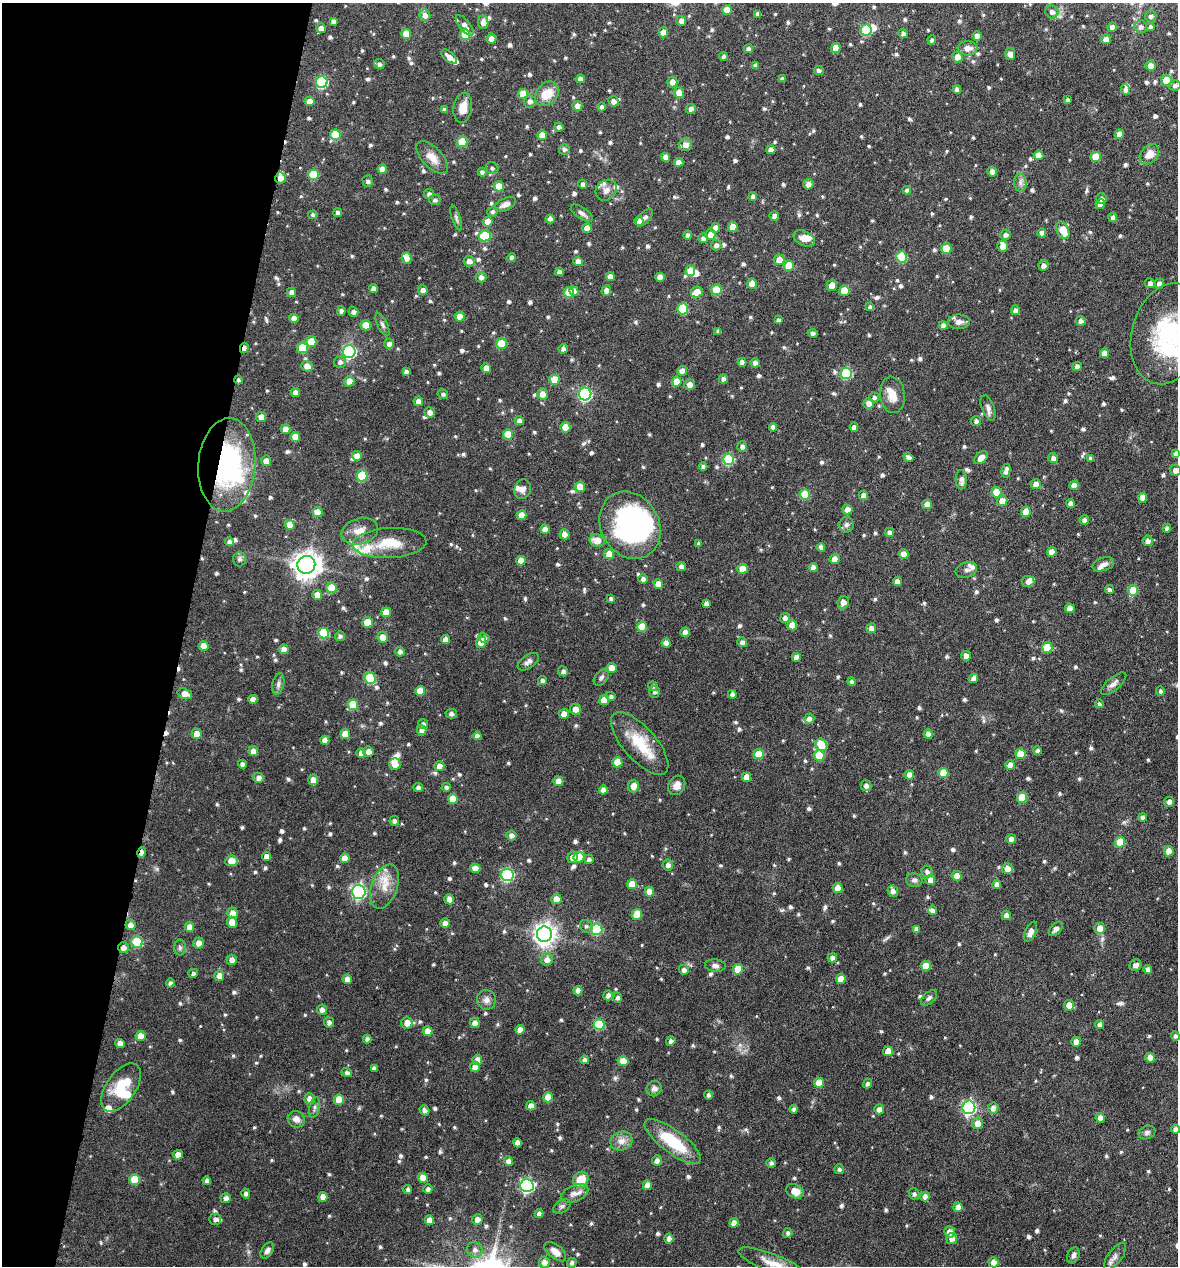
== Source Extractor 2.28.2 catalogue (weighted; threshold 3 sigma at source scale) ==
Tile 9 of 4 x 4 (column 1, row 3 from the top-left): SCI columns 125-1300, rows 1268-2531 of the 5073 x 5061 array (HDU 1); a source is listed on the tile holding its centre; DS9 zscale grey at full resolution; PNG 1180 x 1268 px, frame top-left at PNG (2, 3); each listed source drawn as its Kron ellipse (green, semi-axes under 4 px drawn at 4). Shown black and unused: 15% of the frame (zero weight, under 4 of 8 exposures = <1% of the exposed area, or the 3 px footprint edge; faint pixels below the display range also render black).
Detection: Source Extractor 2.28.2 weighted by HDU 2 'WHT'; one run over the whole footprint, this tile lists its part. Background 0.0822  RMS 0.0036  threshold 0.0149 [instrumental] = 3 sigma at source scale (4.09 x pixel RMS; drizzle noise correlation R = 1.36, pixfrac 0.8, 0.05/0.05 arcsec/px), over >= 5 px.
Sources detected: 903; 7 inside a brighter object's white glare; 2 cosmic-ray / hot-pixel residue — neither listed nor drawn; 27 inside a brighter listed object's ellipse — not listed separately; of the other 867, all 500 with FLUX_AUTO >= 0.855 (the completeness limit of this list) listed and drawn (367 fainter detections not listed), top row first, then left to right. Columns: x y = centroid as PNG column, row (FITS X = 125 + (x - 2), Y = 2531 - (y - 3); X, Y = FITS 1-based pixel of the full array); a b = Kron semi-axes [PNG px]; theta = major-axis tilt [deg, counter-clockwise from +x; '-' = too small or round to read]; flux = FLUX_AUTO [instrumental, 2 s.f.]
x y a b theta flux
727 10 5 5 - 5.8
1052 12 6 6 - 1.4
758 14 4 4 - 1.5
425 15 5 5 - 1.7
1151 16 6 6 - 1.1
333 21 4 4 - 1.1
681 21 5 5 - 2.1
483 22 7 5 -80 2
465 25 12 5 -51 1.5
1112 27 5 4 - 1.4
1141 27 6 6 - 1.1
1150 27 4 4 - 0.86
321 28 5 4 - 1.8
866 30 5 5 - 22
663 32 5 5 - 2.6
903 33 5 4 - 1.5
406 34 5 5 - 5.5
465 35 5 5 - 8.2
977 36 4 4 - 2.3
491 39 5 5 - 1.9
1106 39 5 5 - 2.3
932 40 4 4 - 0.89
836 48 5 5 - 4.3
968 48 10 7 0 2.6
748 49 4 4 - 1.3
1010 54 6 5 - 2.6
724 56 4 4 - 0.99
449 57 9 5 -41 2.3
957 57 5 5 - 3.3
379 64 5 5 - 0.9
756 65 4 4 - 1.2
1151 66 5 5 - 3.1
819 71 5 4 - 0.97
580 79 5 4 - 1.8
782 79 4 4 - 0.93
1166 80 5 5 - 7.7
322 82 6 6 - 31
672 82 5 5 - 2.6
1175 85 6 5 - 1.1
957 90 4 4 - 1.7
1125 90 5 4 - 1.2
679 93 5 5 - 3.5
523 94 5 5 - 6.2
547 94 13 10 46 6.7
1067 100 4 3 - 1.1
310 101 5 5 - 2.5
530 101 6 6 - 1.6
613 101 5 5 - 1.9
577 106 5 5 - 1.9
602 107 4 4 - 1.2
463 108 15 9 82 4.2
691 109 5 5 - 1.5
444 110 4 3 - 0.92
559 127 4 4 - 1.2
1119 134 5 4 - 2.5
335 135 5 5 - 11
542 135 5 5 - 3.7
462 142 5 5 - 12
685 145 6 6 - 2.1
564 149 5 5 - 1
771 150 5 4 - 2
1149 154 11 8 48 3.7
1039 155 5 4 - 3.5
665 157 4 4 - 2.4
1096 157 5 5 - 6
432 158 20 10 -46 4
679 162 4 4 - 2.6
492 168 6 5 - 0.97
382 169 4 4 - 2.2
482 172 4 4 - 1
992 172 5 5 - 1.9
314 175 5 5 - 12
280 178 6 5 - 2.4
368 181 6 5 - 0.88
1020 183 9 6 -89 1.3
583 184 4 4 - 1.1
808 184 5 5 - 1.7
499 186 5 5 - 5.9
606 190 11 9 44 2
907 190 4 4 - 1.2
429 194 5 5 - 1.2
753 196 4 4 - 1.4
1102 198 5 5 - 0.99
435 200 5 5 - 0.99
505 204 11 6 24 2
1100 204 5 4 - 2.3
337 212 4 4 - 1.1
493 212 5 5 - 0.89
582 213 12 5 -33 1.2
313 215 4 4 - 0.86
774 216 4 4 - 1.5
1113 217 5 4 - 1.2
456 218 13 4 -72 0.89
645 218 11 5 48 1.1
550 219 4 4 - 1.9
639 221 4 4 - 2.4
488 222 5 5 - 4.7
733 227 5 5 - 4.3
587 228 5 4 - 3.3
715 228 5 5 - 2.6
1063 230 9 6 -63 6.8
1042 233 4 4 - 1.5
688 235 4 4 - 1.1
710 235 5 5 - 2.9
1005 235 5 5 - 1.1
485 236 6 5 - 16
703 238 5 5 - 1.2
804 238 11 7 -26 3
716 245 5 5 - 1.4
1002 246 5 5 - 2.3
946 249 5 5 - 8.3
512 257 4 4 - 1.2
901 257 5 5 - 17
406 258 5 5 - 2.1
779 260 5 5 - 3.5
469 261 6 5 - 1.8
578 261 5 4 - 2.3
789 266 5 5 - 7.8
1043 266 5 5 - 1.5
690 271 5 5 - 6
559 272 4 4 - 1.6
610 276 4 4 - 2
481 277 5 5 - 1.6
660 277 5 4 - 2.8
1150 283 5 5 - 1.4
752 284 5 5 - 3.3
1159 284 5 5 - 1.6
832 285 5 5 - 3.2
373 289 4 4 - 1.9
423 290 5 4 - 1.5
716 290 5 5 - 9.8
574 291 5 4 - 4.2
606 291 5 5 - 2.1
844 291 5 5 - 6.9
292 292 4 4 - 1.8
697 292 6 5 - 4.5
569 293 5 5 - 7.8
870 307 4 4 - 1.1
683 309 5 5 - 19
1015 310 5 4 - 1.5
341 311 5 4 - 1.1
353 312 5 4 - 1.3
460 317 5 5 - 4.3
294 318 5 4 - 2.8
778 320 4 4 - 1.1
1081 321 5 5 - 1.3
959 322 11 7 1 1.7
382 324 13 5 -65 1
366 325 5 5 - 6
943 325 4 4 - 1.4
718 331 4 4 - 0.89
812 333 5 4 - 1.2
1168 334 52 35 74 36
311 342 5 5 - 5.6
389 344 5 5 - 1.4
501 344 5 5 - 8.9
244 348 5 4 - 1.7
303 348 5 5 - 11
563 349 5 4 - 1.2
349 352 6 6 - 51
1104 353 5 4 - 3.4
340 362 6 6 - 1.2
742 362 4 4 - 1.9
755 363 5 4 - 1.7
307 366 6 5 - 2.7
1077 366 4 4 - 1.3
486 368 4 4 - 2.6
406 371 4 4 - 0.98
682 371 5 4 - 2.2
846 373 6 5 - 24
723 379 4 4 - 1.4
238 380 4 4 - 0.86
554 380 5 5 - 6.5
349 381 5 5 - 2.9
677 382 5 5 - 4.3
689 384 5 5 - 2.3
295 393 4 4 - 1.9
443 394 5 5 - 0.87
542 394 5 5 - 2.7
585 394 6 6 - 48
892 395 18 12 -83 4.2
874 397 5 5 - 1.1
418 401 5 4 - 2
868 403 5 5 - 2.2
988 408 13 6 -69 1.4
430 412 5 5 - 1.8
261 417 5 5 - 2.9
519 421 4 4 - 1.6
976 421 5 5 - 1
565 427 5 5 - 4.9
773 427 4 4 - 1.5
854 427 4 4 - 1.5
286 429 5 4 - 2.8
508 434 5 5 - 6.9
295 437 5 5 - 4.3
742 447 5 5 - 1.3
1176 453 4 4 - 1.3
357 456 5 5 - 2.8
908 457 5 4 - 1.2
981 458 8 5 40 3
1053 458 5 5 - 1.5
1090 458 4 4 - 0.91
729 459 5 5 - 22
266 461 5 5 - 2.2
227 465 46 28 86 51
703 467 4 4 - 0.96
1175 470 6 5 - 2.3
1006 471 7 4 77 1.7
362 476 5 5 - 15
961 480 10 5 -86 1.5
1036 484 5 5 - 2.6
1074 486 5 4 - 3
580 487 5 5 - 5.1
523 489 10 8 72 1.6
996 492 5 5 - 6.9
805 495 5 5 - 10
863 495 5 4 - 2.1
1142 498 5 5 - 3.7
1002 501 5 5 - 3.1
927 504 5 5 - 2.7
1071 504 4 4 - 2
848 510 5 4 - 2.6
317 512 5 5 - 5.3
1026 512 5 5 - 5.5
522 515 5 4 - 3.1
1084 520 4 4 - 1.4
290 525 5 5 - 4.3
630 525 35 29 -61 65
846 525 8 7 - 1.1
1167 528 4 4 - 1.4
545 529 4 4 - 2.6
360 531 19 13 17 4.1
889 532 4 4 - 1.2
564 534 5 5 - 2.1
597 540 7 6 - 3.6
1148 541 5 5 - 1.5
230 542 4 4 - 1.4
389 543 37 15 3 11
699 544 4 4 - 0.89
821 547 4 4 - 1.7
1052 552 5 4 - 3.7
609 554 5 5 - 3.8
904 554 5 5 - 2.7
239 559 7 6 - 1
835 559 5 5 - 2.7
521 561 5 4 - 3.1
1103 564 11 6 18 1.6
306 565 9 8 - 360
681 567 4 4 - 1.4
813 568 4 4 - 2.2
742 569 5 5 - 4.8
966 570 11 7 19 1.3
643 579 4 4 - 1.2
1028 581 6 5 - 1.7
897 582 4 4 - 1.9
658 584 5 4 - 3.4
331 588 5 5 - 7.5
1109 590 4 4 - 0.91
1133 590 5 5 - 7.9
317 595 5 5 - 2.9
611 599 4 4 - 1.1
843 602 6 5 - 2.7
706 603 4 4 - 1.2
1070 608 5 4 - 3.3
386 612 5 5 - 4.8
785 618 5 5 - 1.7
368 622 5 5 - 6.9
792 625 5 5 - 5.2
642 627 5 5 - 7.4
871 628 5 5 - 1.7
685 632 5 4 - 1.7
324 633 5 5 - 15
340 636 5 5 - 1.1
383 637 5 5 - 3.1
484 638 6 4 -32 1.1
445 640 4 4 - 2.7
481 642 5 5 - 4.1
742 642 5 5 - 1.2
666 643 4 4 - 2.6
204 646 5 5 - 3
1047 648 5 5 - 9.4
283 649 5 5 - 2
400 652 5 5 - 1.3
966 656 5 5 - 1.8
796 657 4 4 - 2.1
528 662 12 6 36 1.5
611 668 5 5 - 3.6
563 671 5 5 - 1.1
370 678 6 5 - 16
601 678 9 6 52 1.1
973 678 5 4 - 1.6
542 680 4 4 - 1
852 682 4 4 - 0.86
278 684 11 5 78 1.2
1113 684 16 6 40 1.7
653 686 5 4 - 0.87
420 691 5 5 - 4.5
1160 691 5 4 - 0.87
654 692 6 5 - 0.91
185 694 7 5 -17 3.3
732 694 4 4 - 1.2
611 696 5 4 - 0.87
253 699 4 4 - 2.2
604 700 5 5 - 5.6
1099 704 4 4 - 0.86
353 705 5 5 - 10
575 709 5 5 - 2.4
451 714 6 5 - 1.1
564 714 5 5 - 2.8
809 719 5 5 - 1.4
423 724 5 5 - 0.92
421 730 5 5 - 1.1
197 734 5 5 - 2.5
345 734 5 5 - 4.9
928 734 5 4 - 2.6
477 736 4 4 - 1.9
325 740 4 4 - 2.3
640 743 39 16 -49 12
821 745 6 5 - 9.6
253 751 5 5 - 2.3
368 751 5 5 - 1.9
1037 751 4 4 - 1.1
361 753 5 5 - 2.2
758 754 5 5 - 7.1
1020 754 5 5 - 5.8
819 755 5 5 - 10
617 762 5 5 - 6.3
242 764 4 4 - 1.4
395 764 6 5 - 3.1
1010 765 5 5 - 2.6
439 766 5 5 - 2.6
943 773 5 5 - 5.6
909 775 5 4 - 2.5
746 777 5 4 - 3.7
259 778 5 5 - 1.6
313 780 5 5 - 2.5
558 781 5 5 - 4
677 785 10 8 62 2.3
633 786 6 5 - 2.8
866 786 5 5 - 1.5
418 787 5 4 - 1.1
446 787 4 4 - 0.92
603 790 4 4 - 2.4
1022 797 5 5 - 8.2
453 799 5 5 - 5.3
1169 802 5 5 - 1.5
1143 817 4 4 - 1.1
394 821 5 4 - 1.1
512 836 5 5 - 1.3
1011 839 5 4 - 1.8
1120 842 5 5 - 8.6
1169 851 5 4 - 3.8
142 852 5 4 - 2.1
266 856 4 4 - 2.2
572 857 5 5 - 1.8
579 857 5 5 - 6.1
345 858 5 4 - 3
589 859 5 4 - 1
231 861 6 5 - 4.6
668 865 5 5 - 1.5
475 868 5 4 - 3.1
1007 868 5 5 - 2.6
927 871 6 5 - 1.2
507 875 6 6 - 43
957 876 5 5 - 3.3
914 880 8 6 -10 1.2
930 880 5 5 - 2
632 884 5 5 - 5.6
997 884 4 4 - 1.4
385 886 23 13 70 6
838 888 5 5 - 4.2
649 891 5 4 - 3.4
893 891 6 5 - 1.5
359 892 7 7 - 64
449 899 5 5 - 2.1
556 899 5 5 - 3.1
932 910 5 4 - 1
232 913 5 5 - 2.9
637 914 5 5 - 6.3
1006 915 5 4 - 2.1
232 922 5 5 - 4.3
445 923 5 5 - 1.6
131 925 5 5 - 2
586 926 7 6 - 0.98
189 927 5 4 - 2.6
1100 928 5 5 - 3.3
597 929 6 5 - 21
916 929 4 4 - 1.4
1056 929 8 5 44 1.1
1031 932 11 5 67 2
544 934 8 7 - 250
137 942 6 5 - 17
198 943 5 5 - 2.4
123 948 5 5 - 1.8
180 948 8 6 -89 0.86
832 958 4 4 - 1.3
232 960 5 5 - 2.1
547 960 6 6 - 2
1135 965 6 5 - 1.3
715 966 10 6 -6 1.6
926 966 5 5 - 6.1
738 969 5 5 - 6.8
1148 969 4 4 - 1.4
684 970 5 5 - 1.3
193 973 5 4 - 0.99
219 976 5 5 - 2.6
347 979 4 4 - 2.5
841 979 5 5 - 4.4
170 983 4 4 - 1
578 991 5 4 - 2.2
608 995 5 5 - 1.6
617 998 5 4 - 0.89
929 998 10 5 42 1
486 1000 10 9 - 1.8
1069 1005 5 5 - 4.5
322 1010 5 5 - 1.6
329 1022 5 5 - 1.3
407 1023 6 5 - 3
475 1023 5 5 - 2.5
599 1024 5 5 - 15
1100 1024 4 4 - 1.3
520 1030 4 4 - 2.7
428 1031 5 5 - 3.4
141 1036 5 5 - 4.5
1175 1036 4 4 - 0.91
367 1039 4 4 - 1.1
671 1041 5 4 - 1.2
1076 1042 5 4 - 2.2
120 1044 5 4 - 2.9
888 1051 5 5 - 3.5
1150 1058 5 5 - 2.7
477 1060 5 5 - 3.2
585 1060 4 4 - 1.3
623 1061 5 5 - 4.2
475 1067 5 5 - 2.2
374 1068 4 4 - 1.4
347 1073 5 4 - 1
819 1083 5 5 - 6.1
867 1084 5 4 - 1
121 1087 28 14 55 11
654 1089 8 7 - 1.6
708 1095 4 4 - 0.92
548 1097 5 5 - 5.4
310 1099 5 5 - 2.2
339 1100 5 5 - 6
531 1106 5 4 - 2.2
315 1107 10 5 77 1
969 1107 7 6 - 70
993 1108 5 5 - 2.1
794 1109 4 4 - 0.99
879 1109 5 5 - 1.8
424 1110 5 4 - 1.1
1100 1118 4 4 - 2
296 1119 9 8 - 2.3
978 1123 5 5 - 2.9
1176 1129 4 4 - 1.4
1147 1132 8 6 23 1
621 1141 11 9 21 2.6
673 1141 34 11 -36 16
517 1143 4 4 - 2.1
178 1155 5 5 - 2.2
657 1160 5 4 - 1.5
508 1161 4 4 - 1.8
771 1163 4 4 - 0.95
839 1169 5 4 - 0.9
423 1178 5 5 - 4.2
135 1179 5 5 - 8.9
581 1180 8 7 - 7.7
207 1181 4 4 - 1.2
647 1185 5 4 - 2.6
527 1186 7 6 - 64
408 1189 4 4 - 1
428 1189 4 4 - 1.2
795 1191 9 6 -26 3.5
246 1193 5 4 - 0.9
574 1193 14 8 22 2.4
914 1194 5 5 - 0.9
323 1197 5 4 - 2.4
925 1197 5 4 - 1.9
226 1198 5 5 - 1.6
562 1206 9 6 32 0.95
958 1207 5 4 - 2.1
539 1214 4 4 - 1.5
215 1219 6 5 - 1.2
477 1219 5 5 - 2.1
429 1220 5 4 - 2.2
734 1223 5 4 - 2.3
949 1232 5 5 - 2.1
788 1233 5 4 - 0.92
952 1238 5 5 - 2.4
669 1239 5 4 - 1.7
475 1250 8 7 - 1.6
267 1251 9 5 56 1.4
555 1252 13 7 -39 2.8
1073 1255 8 6 68 1.2
1115 1256 16 7 53 1.7
544 1262 5 5 - 2.9
993 1262 5 5 - 3
572 1263 5 4 - 1
772 1263 36 9 -21 5.4
Overlapping masked pixels (flux is a lower limit): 6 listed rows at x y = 280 178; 244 348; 238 380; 227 465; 142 852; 123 948
Isophote crosses this tile's border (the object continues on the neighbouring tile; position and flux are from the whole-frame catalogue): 5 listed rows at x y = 1168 334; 1176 453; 1175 470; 1176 1129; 772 1263